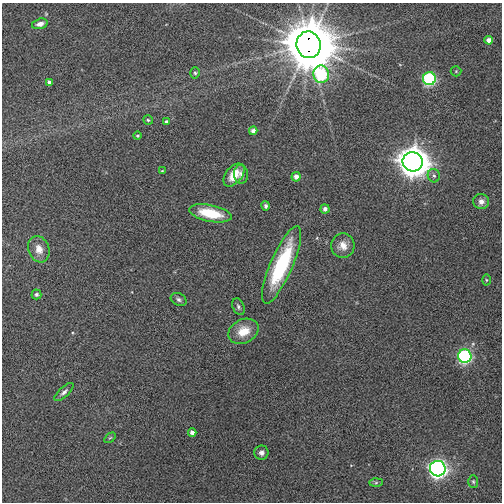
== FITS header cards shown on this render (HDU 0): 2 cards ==
NAXIS1  =                  500
NAXIS2  =                  500

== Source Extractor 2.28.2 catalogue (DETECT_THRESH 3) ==
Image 500 x 500 px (HDU 0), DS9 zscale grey, 1 PNG px = 1 image px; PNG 504 x 504 px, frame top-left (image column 1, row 500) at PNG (2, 3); each listed source drawn as its Kron ellipse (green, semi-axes under 4 px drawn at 4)
Background 0.0455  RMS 0.096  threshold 0.289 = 3 sigma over >= 5 px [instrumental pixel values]
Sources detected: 38; all 38 listed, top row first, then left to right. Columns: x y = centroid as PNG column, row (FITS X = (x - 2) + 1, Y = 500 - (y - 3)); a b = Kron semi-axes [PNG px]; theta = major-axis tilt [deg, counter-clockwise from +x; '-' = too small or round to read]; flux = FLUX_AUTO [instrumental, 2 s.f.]
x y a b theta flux
40 24 8 5 15 37
489 40 4 4 - 51
309 45 13 12 - 52000
456 71 5 5 - 7.3
195 73 5 5 - 11
321 74 9 8 - 520
429 79 6 6 - 720
49 82 4 4 - 17
148 120 5 5 - 9.1
166 122 3 3 - 13
253 131 4 4 - 38
138 136 4 4 - 11
413 162 10 9 - 10000
162 171 4 3 - 5.5
241 174 9 7 -84 28
234 175 13 8 50 110
434 176 7 6 - 17
296 177 5 4 - 45
481 202 8 7 - 37
266 206 5 4 - 14
325 209 4 4 - 29
210 213 21 8 -12 220
343 246 12 11 - 64
39 249 13 10 -71 63
282 265 42 11 67 550
486 280 5 3 - 6.9
36 294 5 5 - 12
179 299 8 6 -30 17
238 307 9 5 -67 16
243 331 16 12 26 110
465 356 7 6 - 940
64 392 12 5 43 22
192 433 4 4 - 33
110 438 6 3 35 7.8
261 453 7 7 - 25
438 469 8 7 - 2300
473 482 6 5 - 10
376 483 6 4 1 9.8